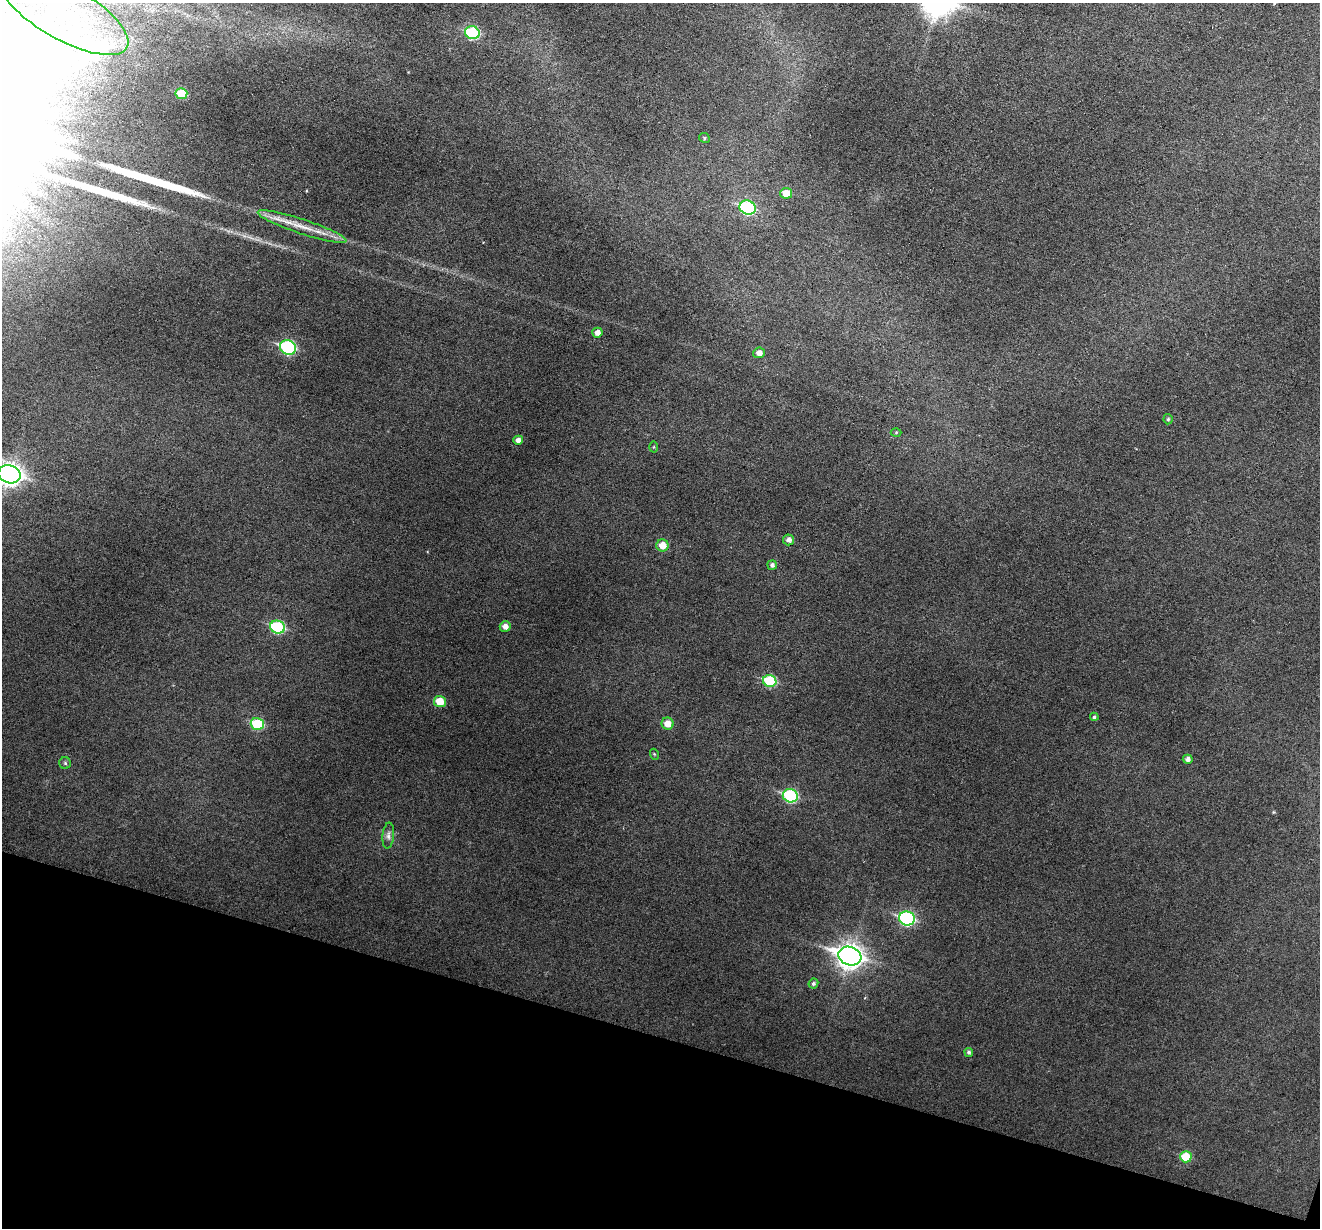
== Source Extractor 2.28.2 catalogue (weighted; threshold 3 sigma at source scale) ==
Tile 15 of 4 x 4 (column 3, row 4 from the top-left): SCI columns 2637-3954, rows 131-1356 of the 5274 x 5294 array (HDU 1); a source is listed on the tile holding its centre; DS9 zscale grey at full resolution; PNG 1322 x 1230 px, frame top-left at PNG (2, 3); each listed source drawn as its Kron ellipse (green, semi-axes under 4 px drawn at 4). Shown black and unused: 16% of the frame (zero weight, under 3 of 6 exposures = <1% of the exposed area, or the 3 px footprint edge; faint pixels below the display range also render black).
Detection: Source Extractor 2.28.2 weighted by HDU 2 'WHT'; one run over the whole footprint, this tile lists its part. Background 0.0483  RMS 0.0059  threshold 0.0241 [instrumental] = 3 sigma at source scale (4.09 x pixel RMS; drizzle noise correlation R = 1.36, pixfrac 0.8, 0.05/0.05 arcsec/px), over >= 5 px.
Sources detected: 38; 2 long thin detections or spike segments (spike, bleed or trail) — neither listed nor drawn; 1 inside a brighter listed object's ellipse — not listed separately; the other 35 listed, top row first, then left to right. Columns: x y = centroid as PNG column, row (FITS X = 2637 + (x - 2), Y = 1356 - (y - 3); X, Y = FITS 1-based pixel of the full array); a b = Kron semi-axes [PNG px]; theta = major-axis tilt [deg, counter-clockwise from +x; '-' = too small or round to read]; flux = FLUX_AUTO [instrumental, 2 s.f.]
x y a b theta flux
64 12 73 27 -30 77
472 33 7 6 - 38
181 94 6 5 - 14
704 138 5 4 - 0.83
786 193 6 5 - 7.1
748 208 8 7 - 53
302 227 47 7 -18 12
597 333 5 5 - 3.6
288 347 8 7 - 64
759 353 6 5 - 3.7
1168 419 5 4 - 0.93
896 432 5 3 - 0.59
518 440 5 4 - 2.6
654 447 5 3 - 0.53
9 474 11 8 -17 360
789 540 5 5 - 2.6
662 545 6 6 - 6.6
772 565 5 4 - 1.5
505 626 5 5 - 3.4
278 627 7 6 - 41
770 681 7 6 - 31
440 701 6 5 - 12
1094 717 4 3 - 1
257 724 6 6 - 26
668 724 6 6 - 6.1
654 754 5 3 - 0.54
1188 759 5 4 - 2.2
65 763 6 6 - 1
790 796 8 6 -19 47
388 836 13 5 84 2.3
907 918 8 7 - 68
850 956 12 9 -17 420
813 983 5 4 - 1.3
969 1052 4 4 - 1.2
1186 1157 6 5 - 16
Isophote crosses this tile's border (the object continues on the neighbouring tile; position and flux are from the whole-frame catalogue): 2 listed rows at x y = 64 12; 9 474